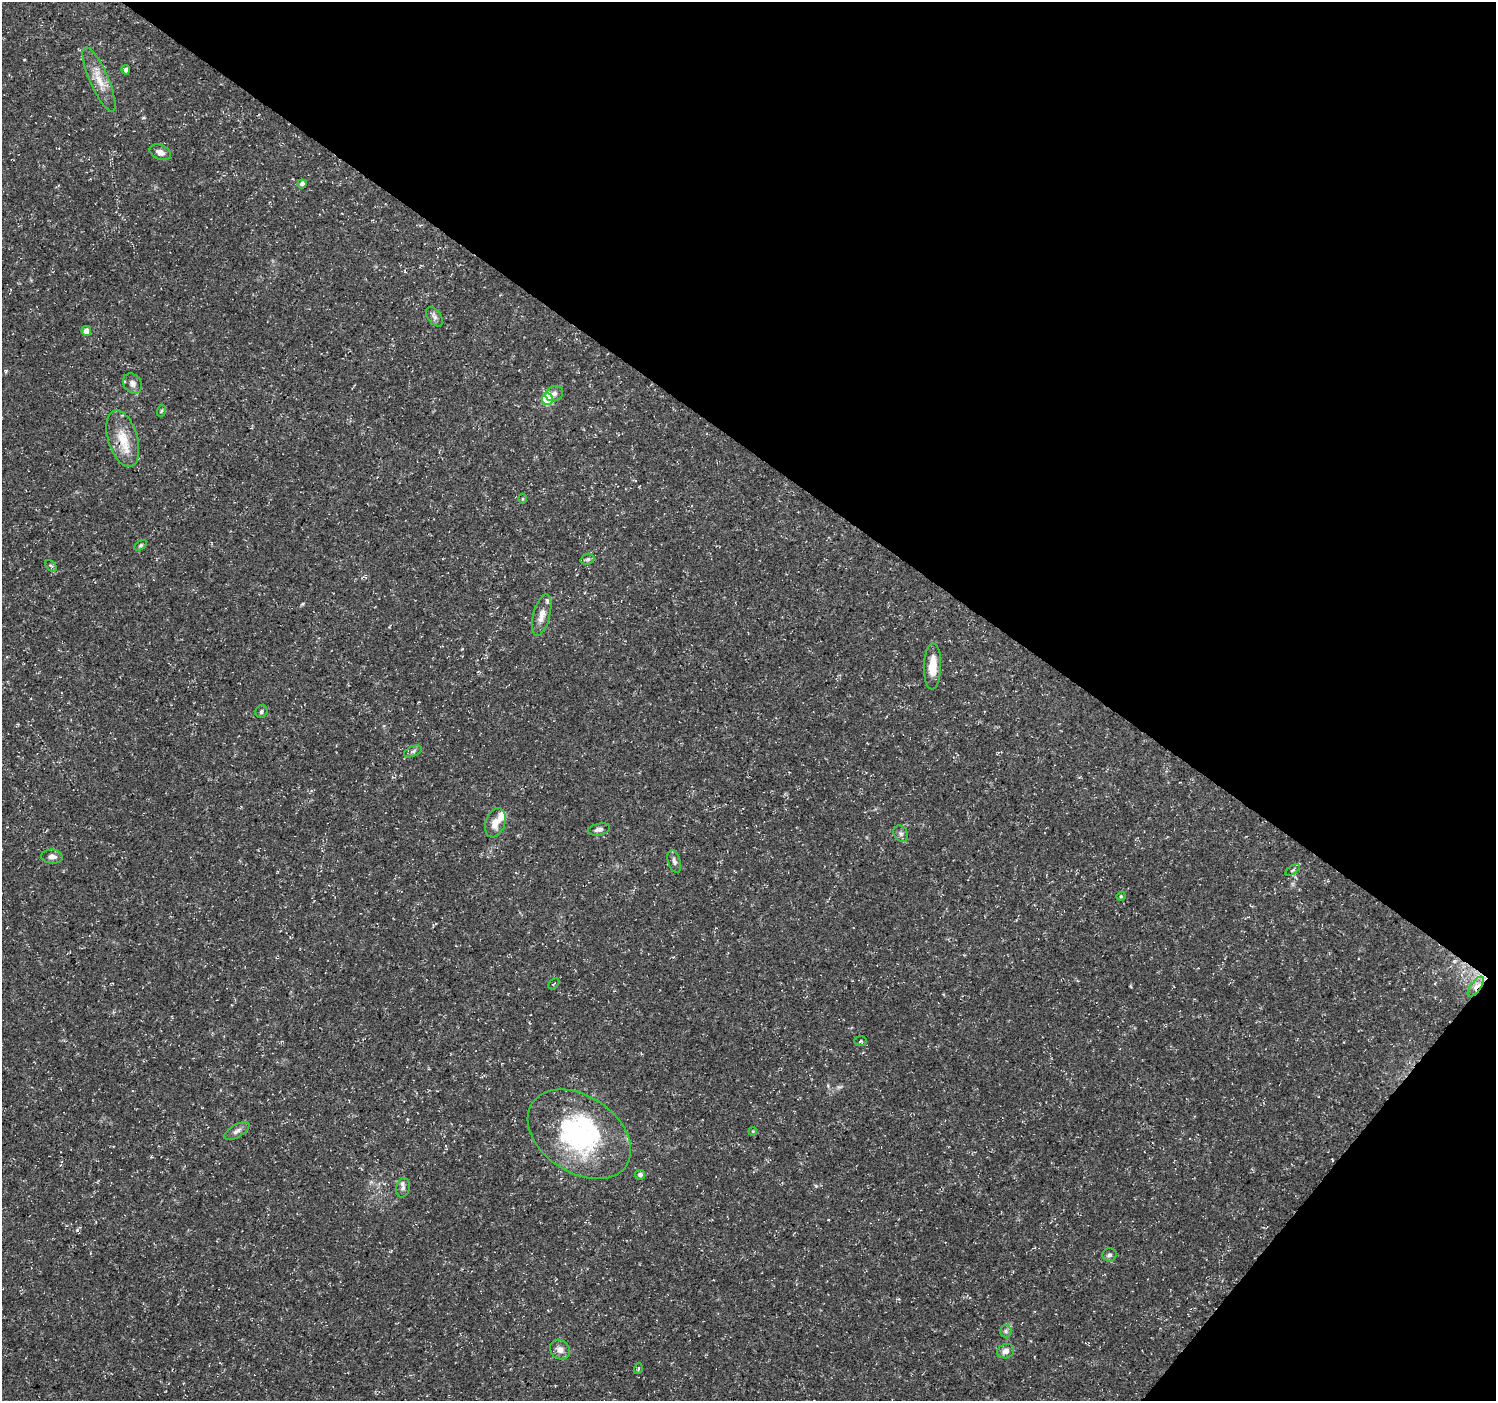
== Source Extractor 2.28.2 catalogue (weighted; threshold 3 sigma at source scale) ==
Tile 8 of 4 x 4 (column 4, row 2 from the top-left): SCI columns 4481-5974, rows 2974-4372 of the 5980 x 6015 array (HDU 1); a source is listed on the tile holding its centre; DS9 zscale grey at full resolution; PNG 1498 x 1403 px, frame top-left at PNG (2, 2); each listed source drawn as its Kron ellipse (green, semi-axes under 4 px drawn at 4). Shown black and unused: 36% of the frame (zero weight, under 3 of 5 exposures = <1% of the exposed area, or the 3 px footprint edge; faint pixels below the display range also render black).
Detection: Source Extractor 2.28.2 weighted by HDU 2 'WHT'; one run over the whole footprint, this tile lists its part. Background 0.0541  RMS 0.0028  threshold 0.0125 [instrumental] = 3 sigma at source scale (4.5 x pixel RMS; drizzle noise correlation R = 1.50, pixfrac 1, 0.0396/0.0396 arcsec/px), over >= 5 px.
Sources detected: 43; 2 inside a brighter object's white glare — neither listed nor drawn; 2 inside a brighter listed object's ellipse — not listed separately; the other 39 listed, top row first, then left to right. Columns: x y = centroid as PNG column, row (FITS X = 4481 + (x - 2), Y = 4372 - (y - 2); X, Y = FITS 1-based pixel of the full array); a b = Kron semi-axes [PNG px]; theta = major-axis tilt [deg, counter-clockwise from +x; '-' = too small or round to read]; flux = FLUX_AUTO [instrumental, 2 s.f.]
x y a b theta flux
126 70 4 4 - 0.78
99 79 35 9 -66 4.8
160 152 11 7 -21 1.6
302 184 5 4 - 0.85
434 317 11 6 -52 1
86 331 5 5 - 1.8
132 383 11 8 -52 1.4
554 394 9 7 21 1.2
547 399 5 5 - 18
161 411 6 3 70 0.35
123 439 29 15 -73 6.6
523 499 5 3 - 0.31
141 545 7 4 31 0.44
587 559 7 5 20 0.58
51 566 7 4 -45 0.4
542 615 21 8 75 2.6
933 666 23 8 89 5.1
261 712 6 5 - 0.64
413 751 9 5 23 0.71
495 823 15 9 70 2.9
599 829 11 6 12 1
901 834 8 7 - 0.86
52 857 10 7 -4 1.4
674 861 12 6 -74 1
1293 870 8 3 33 0.46
1121 896 4 4 - 0.32
554 984 6 2 45 0.25
1476 987 12 5 54 2.5
861 1041 6 5 - 0.42
237 1131 14 6 31 1.2
753 1131 4 3 - 0.25
579 1134 57 38 -34 41
640 1175 5 4 - 0.79
403 1188 10 6 78 0.97
1109 1255 7 6 - 0.67
1006 1331 6 5 - 0.64
560 1349 10 9 - 1.7
1006 1351 8 7 - 1.8
638 1369 5 3 - 0.33
Overlapping masked pixels (flux is a lower limit): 1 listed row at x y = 1476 987